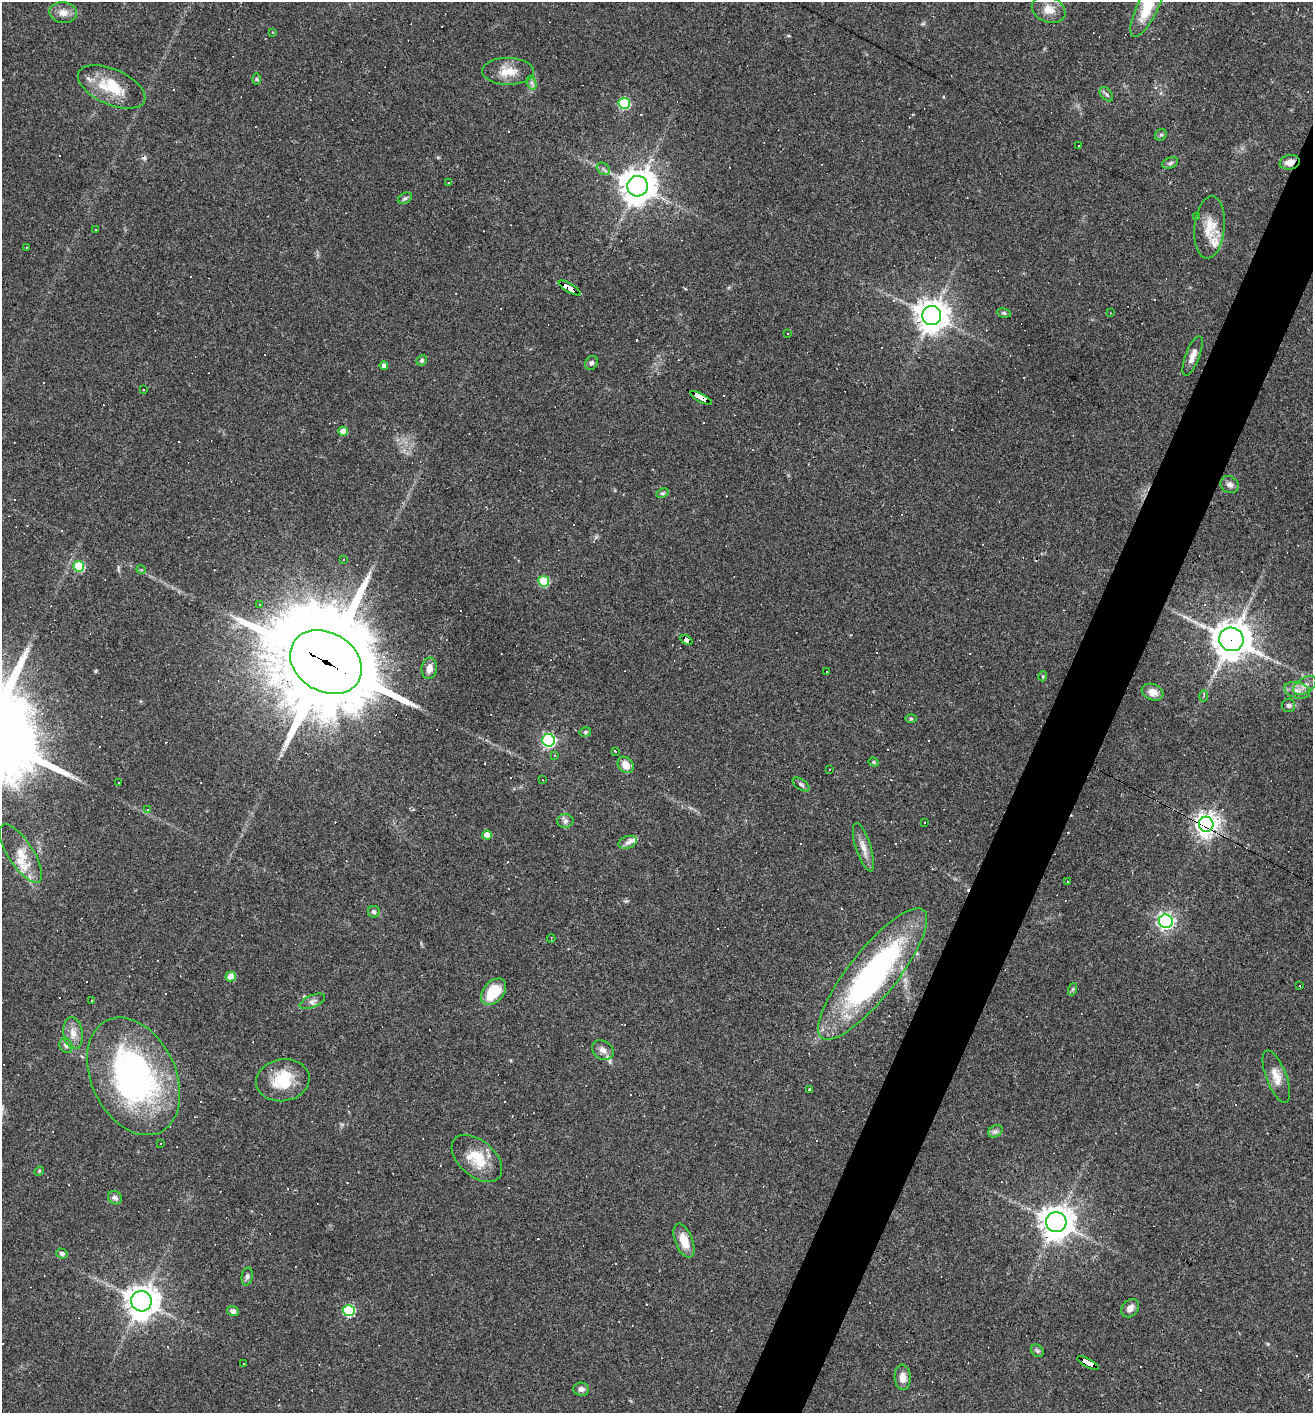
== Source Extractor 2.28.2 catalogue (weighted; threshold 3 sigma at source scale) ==
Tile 10 of 4 x 4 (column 2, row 3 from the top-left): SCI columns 1450-2760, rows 1412-2822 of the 5654 x 5643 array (HDU 1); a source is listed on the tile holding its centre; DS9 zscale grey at full resolution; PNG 1315 x 1415 px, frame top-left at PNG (2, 2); each listed source drawn as its Kron ellipse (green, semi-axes under 4 px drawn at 4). Shown black and unused: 4% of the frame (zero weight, under 3 of 4 exposures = <1% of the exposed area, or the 3 px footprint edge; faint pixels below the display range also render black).
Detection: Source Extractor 2.28.2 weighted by HDU 2 'WHT'; one run over the whole footprint, this tile lists its part. Background 0.0483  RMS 0.0047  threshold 0.0211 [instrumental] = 3 sigma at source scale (4.5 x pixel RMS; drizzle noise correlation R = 1.50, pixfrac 1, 0.05/0.05 arcsec/px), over >= 5 px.
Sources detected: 192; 80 cosmic-ray / hot-pixel residue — neither listed nor drawn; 5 inside a brighter listed object's ellipse — not listed separately; the other 107 listed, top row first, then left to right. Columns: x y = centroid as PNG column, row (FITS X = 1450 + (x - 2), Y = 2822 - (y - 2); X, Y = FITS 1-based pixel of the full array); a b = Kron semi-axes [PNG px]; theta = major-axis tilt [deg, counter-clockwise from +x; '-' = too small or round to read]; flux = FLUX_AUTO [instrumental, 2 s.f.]
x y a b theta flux
1147 8 32 10 64 15
1049 9 17 13 -23 5.7
63 12 14 10 -7 3.8
273 32 4 4 - 0.44
508 71 26 13 0 8.1
256 79 6 4 -89 0.61
532 83 7 4 -71 1.1
112 87 36 17 -24 18
1106 94 8 5 -50 1.1
624 103 5 5 - 35
1161 135 6 5 - 0.94
1079 146 2 2 - 0.41
1290 162 10 7 10 3.9
1170 163 8 5 21 1.1
603 169 7 5 -41 1.2
448 183 3 2 - 0.51
638 186 10 10 - 880
405 198 8 5 29 0.91
1196 217 3 3 - 0.39
1210 227 31 15 84 9.7
96 229 3 2 - 0.62
26 247 2 2 - 0.33
570 288 13 4 -31 130
1004 313 7 4 -9 0.86
1110 313 3 2 - 0.27
932 315 9 9 - 710
787 333 3 2 - 0.65
1193 356 21 7 69 4
422 360 5 5 - 0.89
591 363 7 6 - 1.3
384 366 4 4 - 2.2
143 390 3 2 - 0.59
701 398 12 3 -27 170
343 431 5 4 - 4.7
1230 485 9 8 - 2.1
662 493 6 4 25 0.74
344 560 3 2 - 0.32
79 566 5 5 - 23
141 569 5 3 - 0.57
544 581 5 5 - 23
259 604 3 2 - 0.77
1231 639 12 11 - 950
686 640 7 3 -29 53
326 662 38 29 -31 8900
429 668 10 7 83 3.7
827 671 2 2 - 0.42
1043 676 5 3 - 0.46
1305 685 13 7 33 3.1
1297 690 13 7 -15 3.1
1153 692 11 8 -20 4.1
1203 696 5 4 - 0.62
1288 705 6 6 - 1.3
911 719 6 4 -1 0.64
585 732 6 4 14 0.78
548 740 6 6 - 96
615 751 3 2 - 1
555 755 3 3 - 0.82
874 762 5 4 - 0.69
626 765 9 7 -49 4.5
829 770 3 3 - 0.86
543 780 2 2 - 0.27
119 783 2 2 - 0.34
801 784 9 5 -37 1.1
147 810 4 3 - 0.49
565 821 8 6 1 1.4
924 823 2 2 - 0.38
1206 824 7 7 - 370
487 835 5 4 - 5.4
628 842 9 6 19 2
863 847 25 7 -72 4.4
21 853 34 12 -57 9.4
1067 881 3 2 - 0.49
374 912 6 5 - 1.3
1166 921 7 6 - 150
551 939 4 2 - 0.58
873 974 82 24 51 120
231 977 5 5 - 5.9
1300 986 2 2 - 0.31
1073 989 6 4 71 0.67
494 992 15 10 48 15
92 1000 2 2 - 0.36
312 1001 13 6 23 2
73 1033 16 9 -82 4.2
66 1046 8 6 -58 1.3
603 1050 11 9 -34 2.8
133 1076 62 42 -64 120
1276 1077 27 10 -69 5.9
283 1080 27 21 9 15
809 1089 3 3 - 0.89
995 1131 8 5 29 1.2
160 1143 3 2 - 0.35
477 1158 29 18 -41 14
39 1171 5 4 - 0.51
115 1198 7 6 - 1.7
1056 1222 10 10 - 730
684 1241 18 9 -68 6.9
62 1253 6 5 - 1.2
247 1276 9 5 79 1.4
141 1301 10 10 - 690
1130 1308 10 8 48 2.7
349 1310 6 5 - 40
233 1311 6 5 - 1.9
1037 1351 7 5 -44 0.92
244 1363 3 3 - 7.5
1088 1363 12 3 -27 92
903 1377 13 8 -87 3.9
581 1389 8 6 -6 1.7
Overlapping masked pixels (flux is a lower limit): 10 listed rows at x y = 1290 162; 570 288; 701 398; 1231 639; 686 640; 326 662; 1206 824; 873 974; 1056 1222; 1088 1363